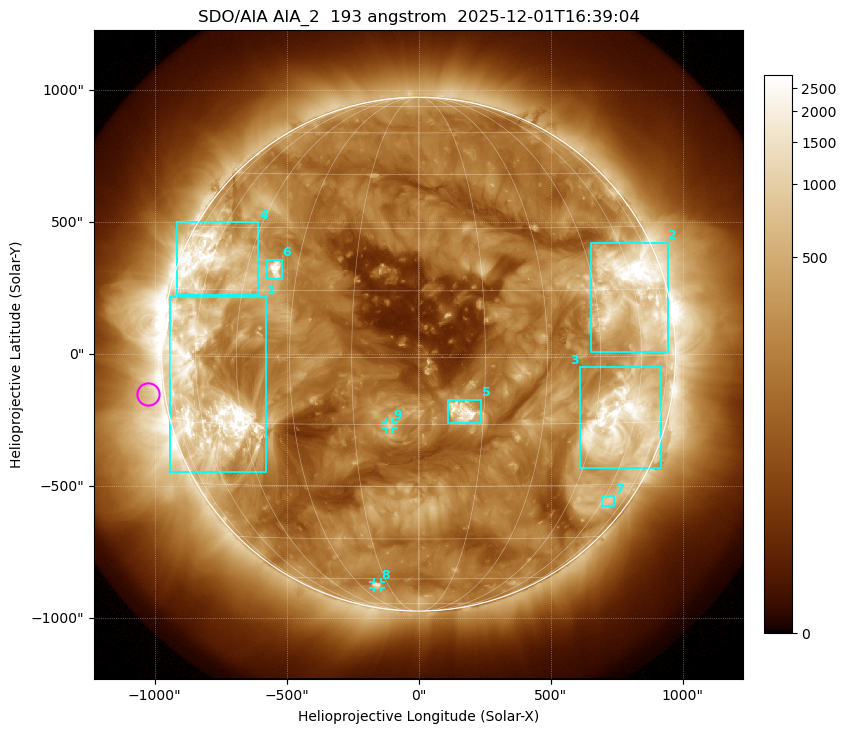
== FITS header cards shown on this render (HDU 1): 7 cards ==
TELESCOP= 'SDO/AIA '           / For AIA: SDO/AIA
INSTRUME= 'AIA_2   '           / For AIA: AIA_ATA1, AIA_ATA2, AIA_ATA3 or AIA_AT
WAVELNTH=                  193 / [angstrom] Wavelength
WAVEUNIT= 'angstrom'           / Wavelength unit: angstrom
DATE-OBS= '2025-12-01T16:39:04.843' / [ISO] Date when observation started; ISO 8
CTYPE1  = 'HPLN-TAN'           / CTYPE1: HPLN
CTYPE2  = 'HPLT-TAN'           / CTYPE2: HPLT

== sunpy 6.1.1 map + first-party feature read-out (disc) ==
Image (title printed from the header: SDO/AIA AIA_2  193 angstrom  2025-12-01T16:39:04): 1024 x 1024 px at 2.4 arcsec/px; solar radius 973 arcsec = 406 px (full disc in frame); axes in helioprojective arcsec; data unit not stated in the header (colour bar unlabelled)
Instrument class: DISC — disc imager (sunpy class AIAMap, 193 A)
Bright regions (active regions / flare kernels): reference = the median radial profile (limb darkening/brightening removed); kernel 9 px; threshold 5 sigma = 515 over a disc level ~191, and >= 1.15x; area >= 12 px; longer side >= 10 px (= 24 arcsec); searched inside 0.97 R_sun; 9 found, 9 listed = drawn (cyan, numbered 1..; 2 of them under ~33 arcsec drawn as corner ticks so the feature stays visible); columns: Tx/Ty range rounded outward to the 5 arcsec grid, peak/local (2 s.f.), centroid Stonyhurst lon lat
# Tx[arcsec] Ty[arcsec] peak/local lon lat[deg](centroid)
1 -945..-575 -450..215 21 -57 -8
2 650..945 10..425 20 +58 +14
3 610..920 -430..-50 14 +54 -15
4 -915..-605 225..500 10 -60 +21
5 110..240 -260..-170 17 +10 -12
6 -575..-515 280..360 15 -36 +20
7 690..745 -575..-535 3.5 +63 -34
8 -170..-145 -885..-865 5.4 -21 -63
9 -125..-95 -280..-255 6.2 -7 -15
Off-limb structures (1.02-1.3 R_sun): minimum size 162 px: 3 found; the strongest spans PA ~60..135 deg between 1.02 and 1.3 R_sun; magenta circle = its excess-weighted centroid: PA ~100 deg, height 1.06 R_sun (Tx ~-1025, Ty ~-150 arcsec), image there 2.4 x the reference